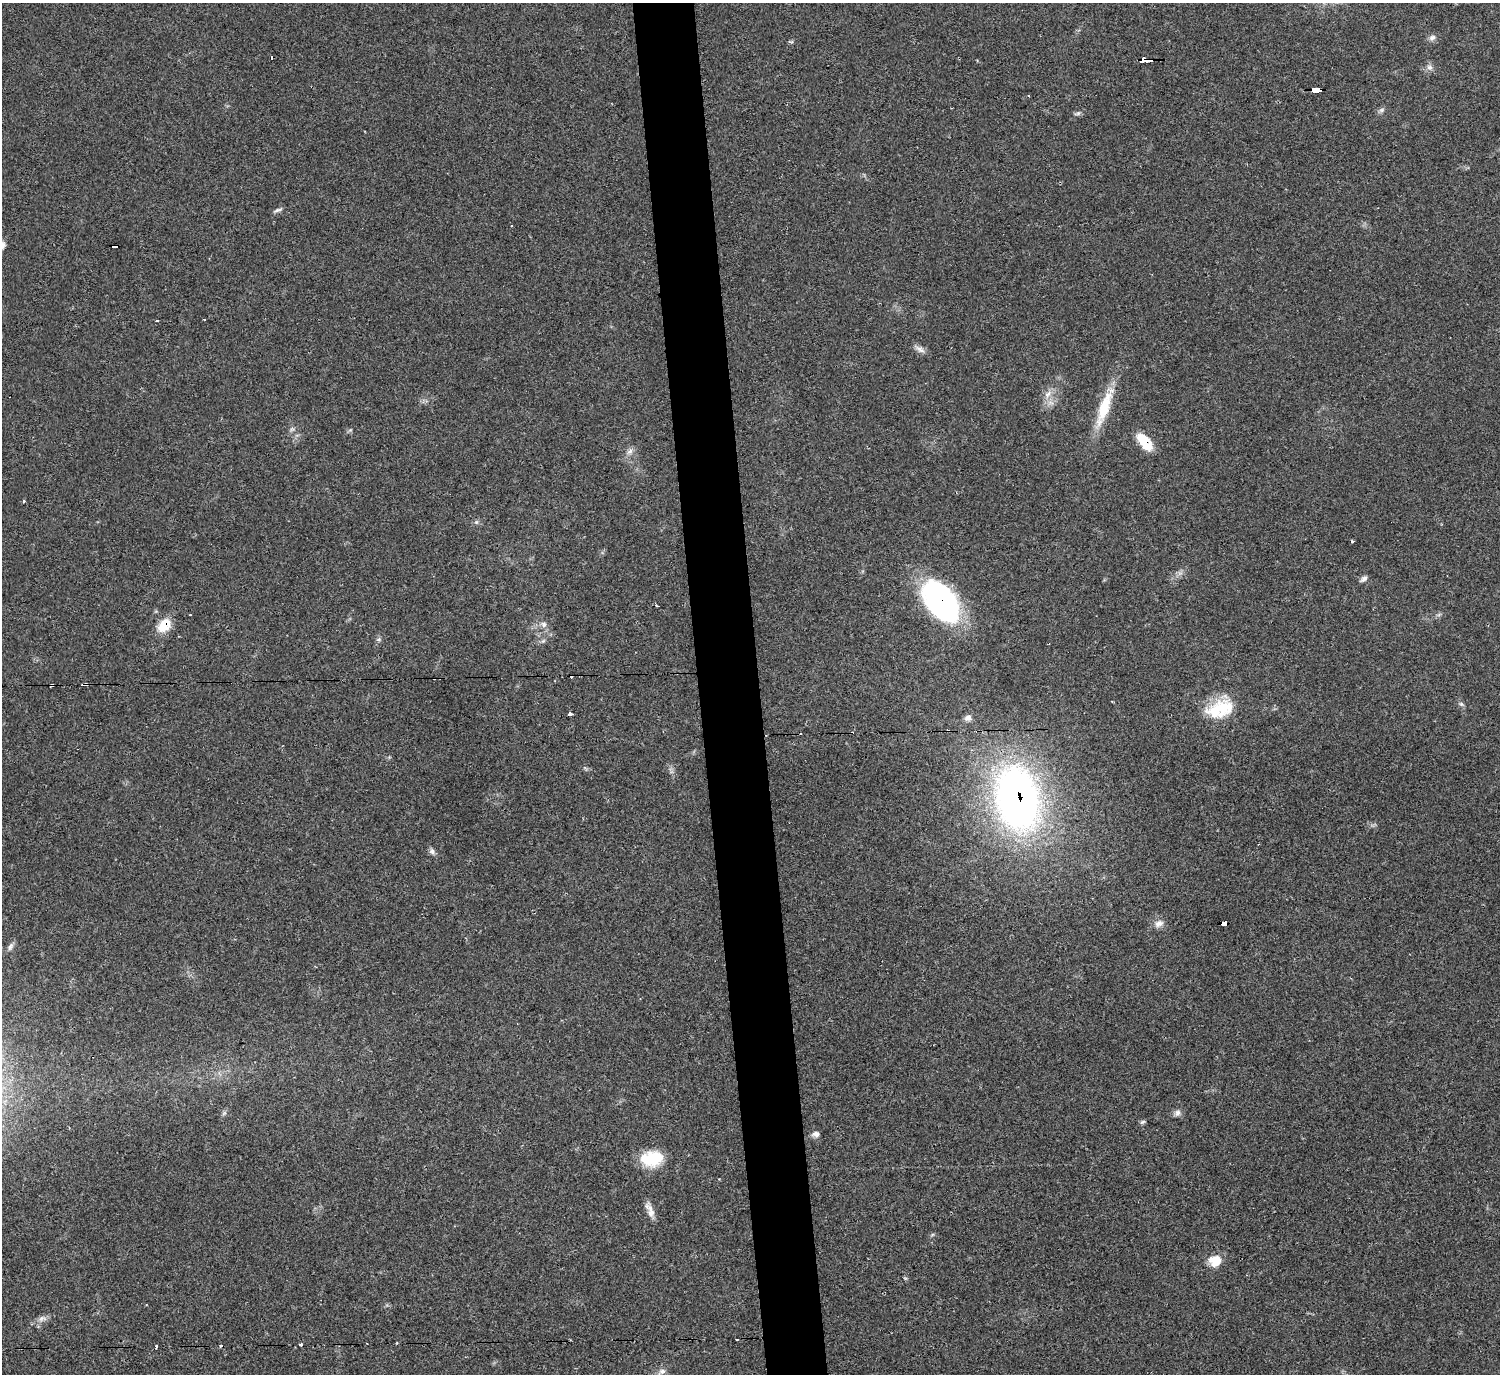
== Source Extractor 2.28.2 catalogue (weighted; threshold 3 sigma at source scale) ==
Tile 5 of 3 x 3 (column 2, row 2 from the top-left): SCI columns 1500-2997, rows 1602-2973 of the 4494 x 4475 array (HDU 1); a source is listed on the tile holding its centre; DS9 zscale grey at full resolution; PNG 1502 x 1376 px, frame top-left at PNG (2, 3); no overlay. Shown black and unused: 4% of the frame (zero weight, under 2 of 3 exposures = <1% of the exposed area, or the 3 px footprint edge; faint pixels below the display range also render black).
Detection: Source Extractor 2.28.2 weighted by HDU 2 'WHT'; one run over the whole footprint, this tile lists its part. Background 0.0551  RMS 0.0067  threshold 0.0302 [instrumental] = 3 sigma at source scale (4.5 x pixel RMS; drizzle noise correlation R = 1.50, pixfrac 1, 0.05/0.05 arcsec/px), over >= 5 px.
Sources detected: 56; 8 cosmic-ray / hot-pixel residue — not listed; the other 48 listed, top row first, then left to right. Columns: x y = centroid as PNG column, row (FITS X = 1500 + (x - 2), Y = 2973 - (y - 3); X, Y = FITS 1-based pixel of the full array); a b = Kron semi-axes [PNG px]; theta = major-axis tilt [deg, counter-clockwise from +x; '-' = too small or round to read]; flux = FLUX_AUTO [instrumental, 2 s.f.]
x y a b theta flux
1432 38 9 7 32 2.5
1143 59 4 3 - 52
1147 60 7 3 -2 47
1430 67 8 7 - 2.5
1316 90 10 4 -1 140
1028 95 3 2 - 0.52
1382 110 7 6 - 1.6
1078 113 9 5 21 1.6
278 210 12 4 21 1.7
114 246 6 4 8 14
920 349 15 6 -35 3.2
1048 394 13 6 49 3.8
1104 407 51 12 70 25
1144 442 18 9 -53 20
630 451 12 6 54 2.9
23 501 3 3 - 1.7
476 522 5 5 - 1.2
1352 541 3 3 - 1.3
1364 579 9 5 39 2.1
941 601 43 24 -53 160
657 606 3 2 - 1.3
190 615 3 2 - 0.62
544 624 8 7 - 2.5
164 625 16 12 50 14
379 639 6 5 - 1.2
51 685 4 3 - 2.2
85 685 5 3 - 6.8
1461 704 7 5 -44 1.4
1220 709 35 20 20 29
570 714 4 3 - 6.4
968 718 10 8 41 3.2
1017 798 48 30 -79 400
432 851 9 6 -61 2.1
1159 923 13 8 27 4
1224 923 6 3 7 130
10 947 11 6 65 2.3
224 1113 7 4 55 1.2
1177 1113 9 7 46 2.6
1143 1122 8 5 27 1.2
816 1134 8 6 2 2.8
652 1158 26 18 5 23
651 1213 13 10 -77 5
1215 1261 14 12 -1 10
42 1318 12 7 10 3
737 1339 3 3 - 2.8
300 1344 3 3 - 1.5
220 1345 3 3 - 2
662 1371 9 7 2 3
Overlapping masked pixels (flux is a lower limit): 11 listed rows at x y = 1143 59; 1147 60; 1316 90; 114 246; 1144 442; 941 601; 164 625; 51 685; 85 685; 1017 798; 1224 923